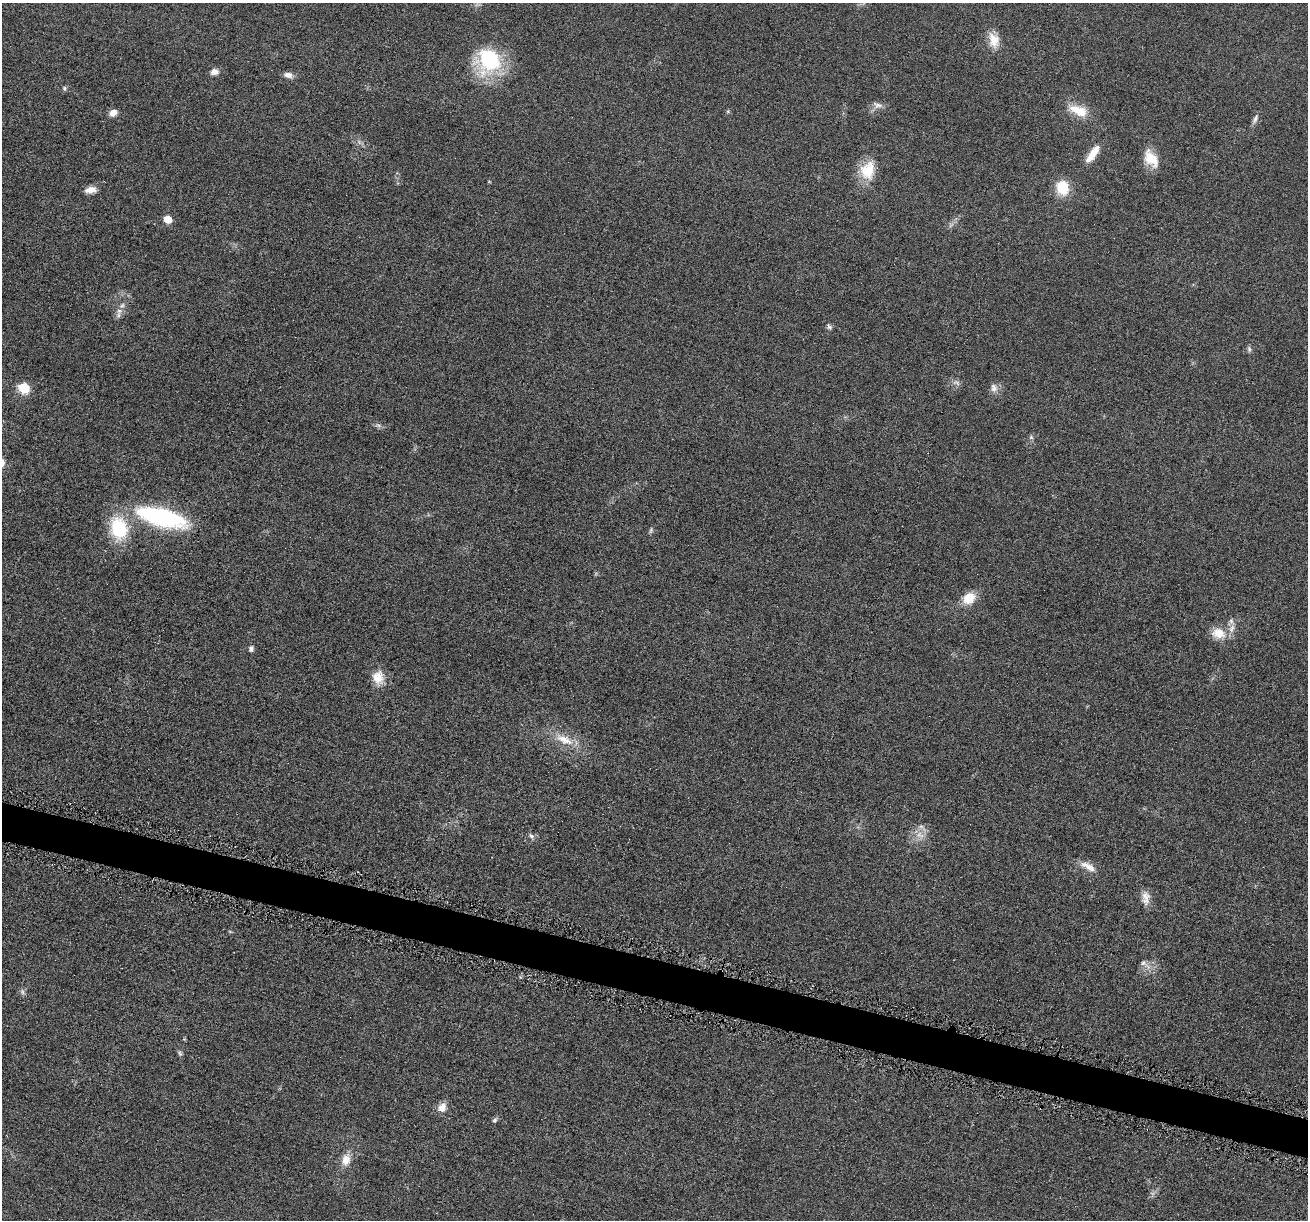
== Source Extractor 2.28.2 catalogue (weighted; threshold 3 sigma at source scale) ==
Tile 6 of 4 x 4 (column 2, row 2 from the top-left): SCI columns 1322-2627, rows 2574-3791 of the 5255 x 5272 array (HDU 1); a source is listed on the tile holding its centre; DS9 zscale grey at full resolution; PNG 1310 x 1222 px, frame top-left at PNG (2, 3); no overlay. Shown black and unused: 3% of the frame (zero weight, under 4 of 8 exposures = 1% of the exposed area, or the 3 px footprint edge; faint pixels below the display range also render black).
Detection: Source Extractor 2.28.2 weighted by HDU 2 'WHT'; one run over the whole footprint, this tile lists its part. Background 0.0528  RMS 0.0086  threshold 0.035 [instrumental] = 3 sigma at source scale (4.09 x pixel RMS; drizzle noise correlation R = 1.36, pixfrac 0.8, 0.05/0.05 arcsec/px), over >= 5 px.
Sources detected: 46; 3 too faint to see at this stretch — not listed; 1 inside a brighter listed object's ellipse — not listed separately; the other 42 listed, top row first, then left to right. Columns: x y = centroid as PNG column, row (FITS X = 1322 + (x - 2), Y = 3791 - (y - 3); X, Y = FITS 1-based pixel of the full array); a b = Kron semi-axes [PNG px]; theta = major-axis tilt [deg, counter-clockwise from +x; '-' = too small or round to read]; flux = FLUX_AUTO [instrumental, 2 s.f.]
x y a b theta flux
994 40 20 13 -75 11
488 60 31 30 - 60
214 72 10 7 4 4.7
288 75 12 7 -15 4.2
64 88 7 6 - 1.6
877 105 15 8 -15 4.4
1078 111 28 13 -23 16
113 113 8 6 24 6.2
1255 119 13 5 62 3
1093 154 24 8 54 12
1151 159 24 14 -57 15
868 170 24 18 75 21
1062 188 17 14 -75 20
91 190 13 7 8 6.4
168 219 6 5 - 18
122 306 10 6 48 3.2
118 315 10 6 78 3.1
829 327 9 5 -58 1.9
1249 349 8 5 -89 1.8
24 388 7 6 - 49
994 388 13 9 -77 4.5
378 425 10 4 -13 2
1031 437 6 5 - 1.5
162 517 39 14 -15 130
119 528 22 17 -76 47
651 530 9 4 78 1.4
969 598 16 12 35 14
1231 621 9 6 -75 2.6
1218 633 19 14 -9 13
251 649 8 6 69 2.2
378 677 19 15 -88 12
564 740 28 12 -24 17
921 826 7 4 -1 1.9
531 836 8 5 -38 2.2
1091 867 15 10 -36 7.4
1145 898 18 10 -89 6.8
1143 963 7 6 - 2.4
22 992 9 4 -82 1.9
180 1053 7 5 -68 1.5
442 1107 13 10 54 6.7
495 1120 8 5 53 1.7
346 1160 15 11 71 9.2